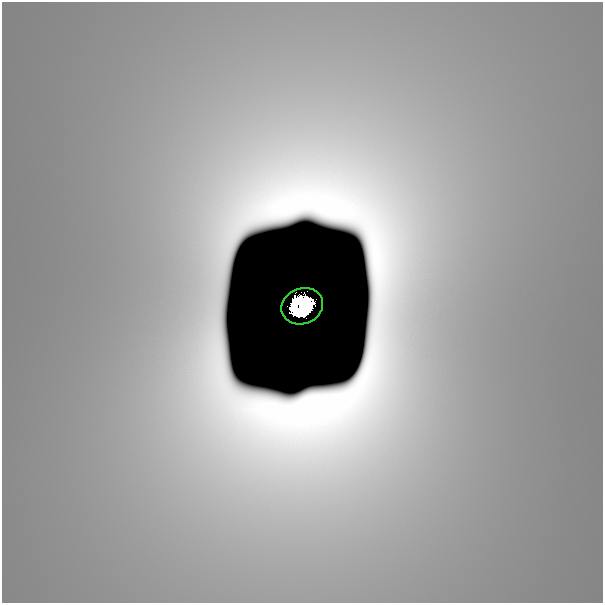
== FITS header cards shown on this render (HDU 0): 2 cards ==
NAXIS1  =                  601
NAXIS2  =                  601

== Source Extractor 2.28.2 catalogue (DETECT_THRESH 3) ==
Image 601 x 601 px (HDU 0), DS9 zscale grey, 1 PNG px = 1 image px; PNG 605 x 605 px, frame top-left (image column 1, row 601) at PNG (2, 2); each listed source drawn as its Kron ellipse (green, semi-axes under 4 px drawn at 4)
Background 6.87e-09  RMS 7.3e-10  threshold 2.20e-09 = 3 sigma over >= 5 px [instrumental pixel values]
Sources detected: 3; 2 with non-positive FLUX_AUTO (blend fragments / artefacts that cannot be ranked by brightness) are neither listed nor drawn; the other 1 listed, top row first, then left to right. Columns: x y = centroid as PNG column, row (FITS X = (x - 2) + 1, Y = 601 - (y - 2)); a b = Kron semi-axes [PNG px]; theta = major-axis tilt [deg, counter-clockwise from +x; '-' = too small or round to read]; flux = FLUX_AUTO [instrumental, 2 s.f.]
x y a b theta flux
302 306 21 18 20 4.9
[2 non-positive-flux detections neither listed nor drawn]